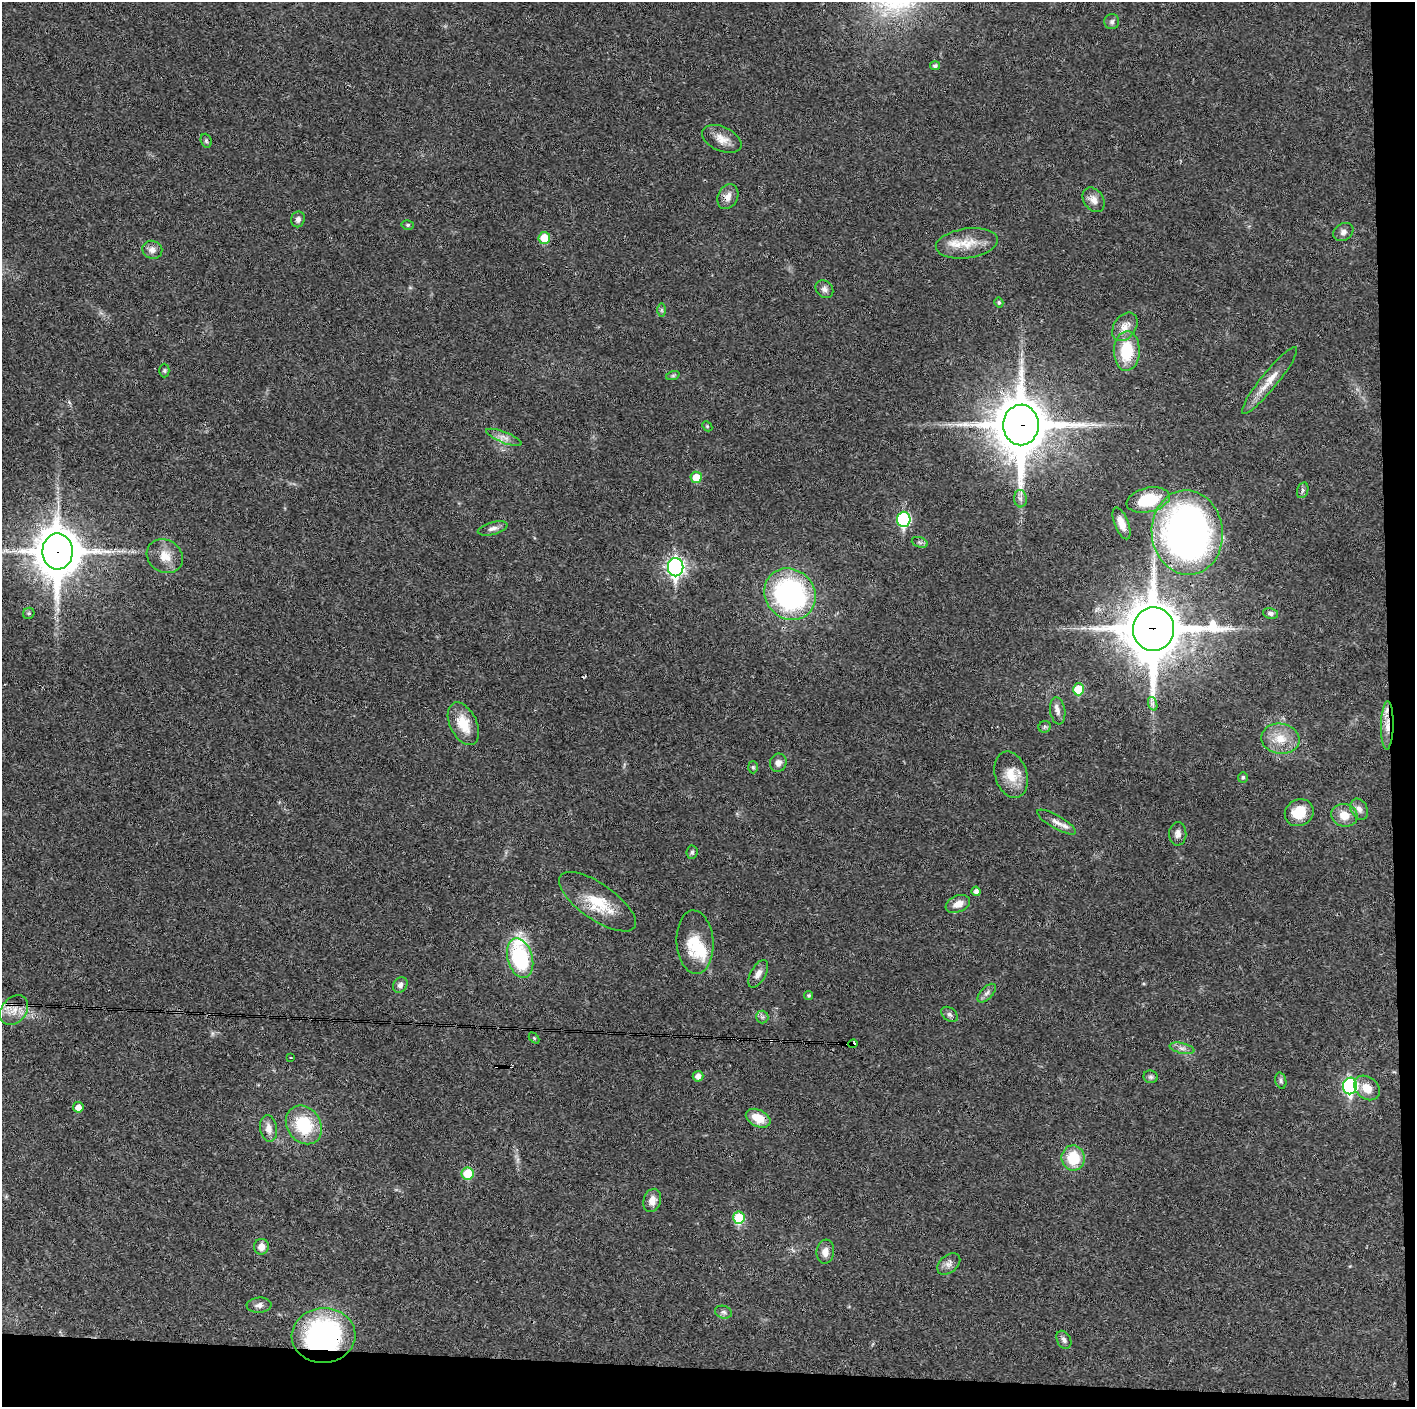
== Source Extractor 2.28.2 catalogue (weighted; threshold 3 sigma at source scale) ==
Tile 9 of 3 x 3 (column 3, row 3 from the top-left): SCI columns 2827-4239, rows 1-1405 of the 4239 x 4216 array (HDU 1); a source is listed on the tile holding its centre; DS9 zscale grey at full resolution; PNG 1417 x 1409 px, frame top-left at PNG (2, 2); each listed source drawn as its Kron ellipse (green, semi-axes under 4 px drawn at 4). Shown black and unused: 5% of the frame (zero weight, under 3 of 4 exposures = <1% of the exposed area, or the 3 px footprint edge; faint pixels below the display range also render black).
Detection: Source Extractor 2.28.2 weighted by HDU 2 'WHT'; one run over the whole footprint, this tile lists its part. Background 0.0269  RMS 0.0024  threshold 0.0106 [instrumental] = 3 sigma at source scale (4.5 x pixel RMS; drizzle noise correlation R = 1.50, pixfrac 1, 0.05/0.05 arcsec/px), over >= 5 px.
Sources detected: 98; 1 inside a brighter object's white glare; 3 cosmic-ray / hot-pixel residue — neither listed nor drawn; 2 inside a brighter listed object's ellipse — not listed separately; the other 92 listed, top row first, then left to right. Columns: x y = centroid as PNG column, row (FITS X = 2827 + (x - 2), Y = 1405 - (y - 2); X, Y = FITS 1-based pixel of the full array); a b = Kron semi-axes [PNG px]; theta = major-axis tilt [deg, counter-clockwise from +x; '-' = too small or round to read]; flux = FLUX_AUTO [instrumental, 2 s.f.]
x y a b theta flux
1112 22 7 7 - 0.66
935 66 5 4 - 0.59
722 139 21 12 -24 2.8
206 141 7 5 -70 0.41
728 197 13 10 63 1.8
1094 200 13 10 -54 1.7
298 219 8 7 - 0.8
408 225 6 5 - 0.41
1343 232 10 8 32 1.1
544 238 6 6 - 4.9
967 243 31 15 8 5.3
152 250 10 9 - 1.4
824 289 9 8 - 0.92
999 302 5 4 - 0.4
662 310 7 4 90 0.43
1125 327 16 11 55 2.5
1127 351 20 13 88 9.4
164 371 7 5 -90 0.36
673 375 7 4 19 0.39
1269 380 42 8 51 4
1021 425 20 17 90 1300
707 426 6 4 -46 0.3
504 437 19 5 -21 1.5
696 477 5 5 - 4.1
1303 490 8 5 74 0.54
1020 499 9 6 -86 0.83
1148 500 22 12 13 10
904 519 7 7 - 26
1122 523 17 7 -68 2.3
493 528 15 6 15 1.1
1187 533 42 35 -84 110
920 542 8 5 -20 0.55
58 551 18 15 -88 850
165 556 19 16 -32 3.6
676 567 9 7 90 79
790 594 27 24 -47 48
29 613 6 5 - 0.47
1271 613 8 5 -13 0.7
1154 629 22 20 89 1500
1078 689 6 5 - 7.1
1153 704 7 4 -71 0.63
1058 711 13 7 -81 1.3
463 724 23 13 -64 5.5
1387 725 24 6 89 2.6
1045 727 6 5 - 0.48
1280 739 19 15 -9 4.5
778 763 9 8 - 1.3
753 767 6 5 - 0.34
1011 775 24 16 -73 4.9
1243 777 5 5 - 0.45
1359 809 11 8 -63 1.2
1299 813 15 13 30 5.3
1344 815 13 11 -16 3
1057 822 22 6 -30 1.7
1178 834 12 8 87 1.3
692 852 7 5 86 0.46
976 891 5 4 - 0.95
597 902 45 18 -35 8.9
958 904 13 8 23 2.2
695 942 32 18 -86 7.6
520 958 20 12 -75 21
758 974 15 7 60 1.5
400 985 8 6 55 1
987 993 11 6 45 0.88
809 995 4 4 - 0.39
14 1010 16 12 50 3.2
950 1014 9 6 -39 0.7
762 1017 6 6 - 0.53
534 1038 6 4 -46 0.28
853 1044 5 4 - 45
1182 1048 12 5 -13 1.1
291 1058 2 2 - 0.2
698 1076 5 5 - 1.4
1151 1077 7 6 - 0.55
1281 1081 8 5 -74 0.54
1350 1086 8 7 - 43
1367 1088 14 11 -39 3.1
78 1107 5 5 - 1.8
758 1118 13 8 -26 4.1
304 1125 20 16 -55 12
269 1128 13 8 -82 1.9
1073 1158 12 11 - 7.5
468 1174 6 6 - 6.5
652 1200 12 8 74 2
739 1218 6 5 - 9.5
261 1247 8 7 - 1.7
825 1252 12 9 83 1.9
949 1264 13 8 40 1.3
259 1305 12 7 3 1.1
723 1312 9 6 -16 0.65
324 1336 32 27 3 46
1064 1340 9 6 -62 0.84
Overlapping masked pixels (flux is a lower limit): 8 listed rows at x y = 1021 425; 1187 533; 58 551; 1154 629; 1387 725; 1057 822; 853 1044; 324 1336